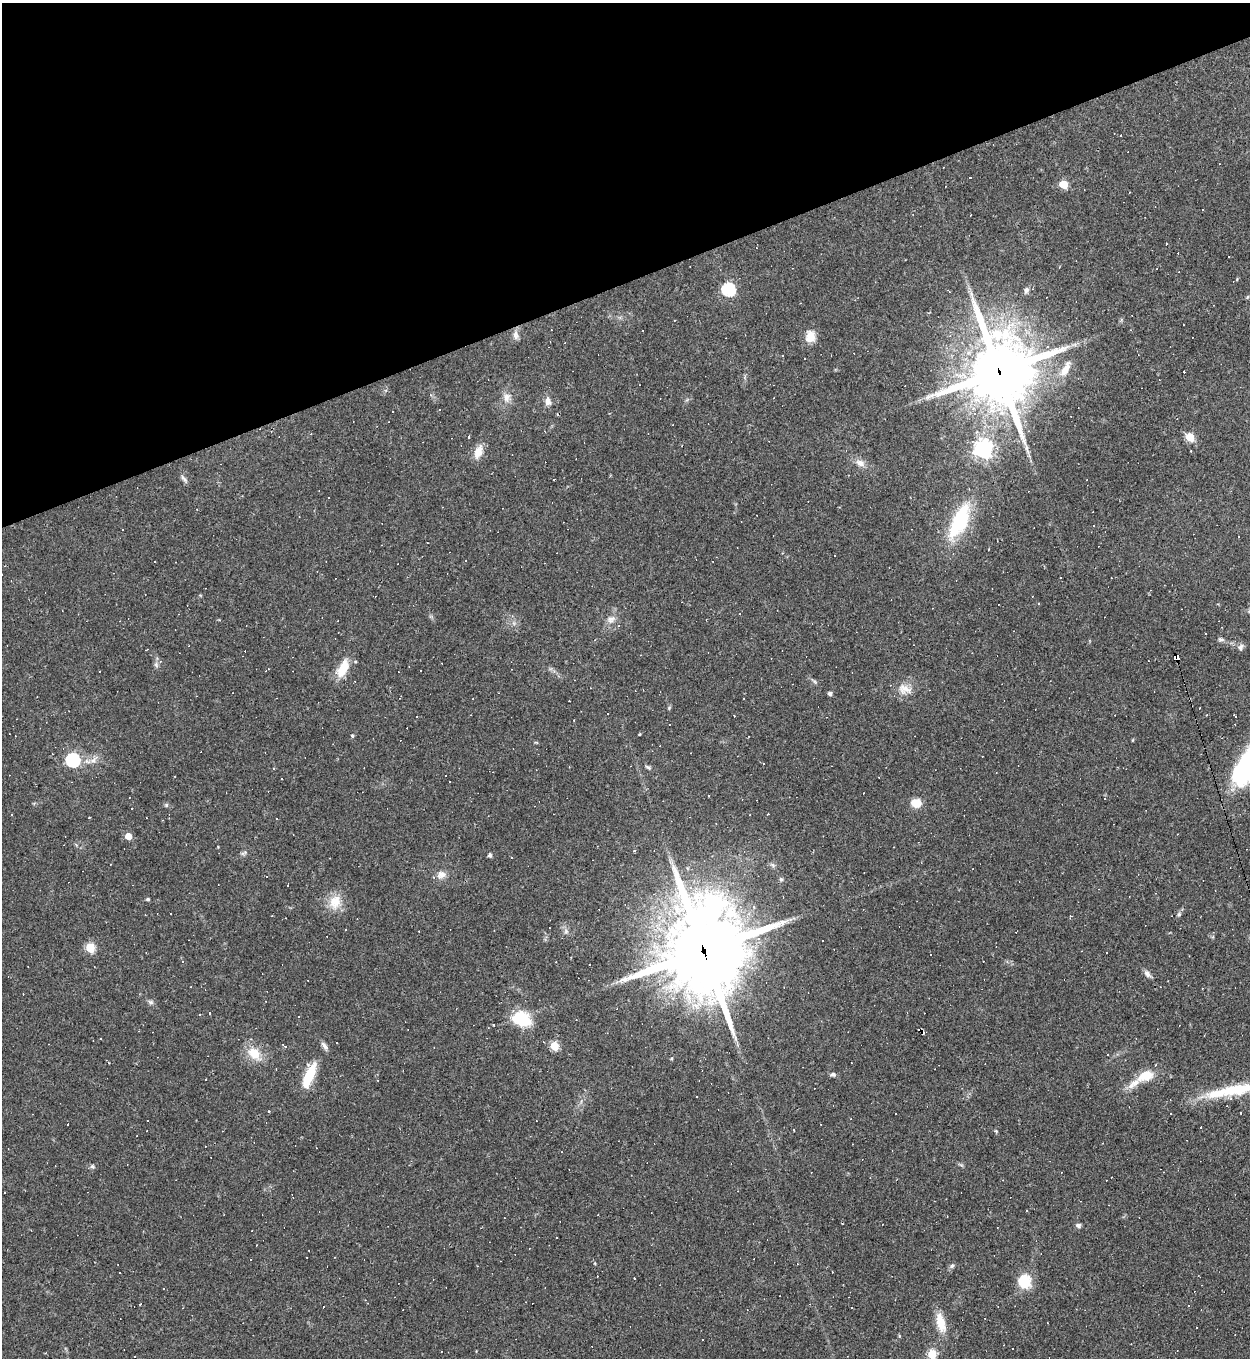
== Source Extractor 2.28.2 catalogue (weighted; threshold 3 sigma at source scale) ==
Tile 3 of 4 x 4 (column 3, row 1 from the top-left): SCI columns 2640-3887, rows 4067-5422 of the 5406 x 5422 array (HDU 1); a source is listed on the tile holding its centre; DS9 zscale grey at full resolution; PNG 1252 x 1360 px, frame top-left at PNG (2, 3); no overlay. Shown black and unused: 21% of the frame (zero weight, under 2 of 3 exposures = <1% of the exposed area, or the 3 px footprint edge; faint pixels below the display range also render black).
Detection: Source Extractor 2.28.2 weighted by HDU 2 'WHT'; one run over the whole footprint, this tile lists its part. Background 0.0453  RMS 0.005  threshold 0.0224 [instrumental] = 3 sigma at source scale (4.5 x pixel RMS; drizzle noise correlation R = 1.50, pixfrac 1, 0.05/0.05 arcsec/px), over >= 5 px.
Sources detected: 234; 104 cosmic-ray / hot-pixel residue — not listed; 2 inside a brighter listed object's ellipse — not listed separately; the other 128 listed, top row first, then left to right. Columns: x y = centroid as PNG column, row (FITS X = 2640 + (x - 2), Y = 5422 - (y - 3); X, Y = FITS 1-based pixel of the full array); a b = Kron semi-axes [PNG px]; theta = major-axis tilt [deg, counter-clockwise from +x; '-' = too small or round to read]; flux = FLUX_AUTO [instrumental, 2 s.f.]
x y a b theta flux
1120 135 3 3 - 1.7
1063 184 5 5 - 18
1084 190 3 2 - 0.4
728 289 6 6 - 72
1027 290 8 6 63 1.8
949 291 4 2 - 0.42
1247 297 5 3 - 0.52
1183 325 3 2 - 0.5
516 335 13 7 -77 2.3
810 337 15 12 77 6.2
782 355 3 2 - 0.86
805 358 2 2 - 0.5
1065 369 25 9 63 6.1
999 371 25 22 -77 3200
1184 372 3 3 - 3.4
507 398 15 10 89 4.2
548 401 9 7 -82 3.1
439 410 3 3 - 0.86
392 412 3 3 - 1.1
974 413 5 3 - 0.67
976 432 5 4 - 0.96
468 437 3 3 - 23
1190 437 6 5 - 18
983 449 7 7 - 270
1191 451 2 2 - 0.36
478 452 19 10 69 5.5
860 463 15 9 -24 3.8
184 479 14 4 -51 1.5
554 479 2 2 - 0.49
328 498 3 3 - 1.2
959 522 51 18 64 34
989 549 3 2 - 0.3
834 555 3 2 - 0.51
466 561 2 2 - 0.32
512 616 4 4 - 0.56
611 619 13 10 11 3.2
1221 639 9 5 -8 1.2
1240 647 10 7 68 1.7
147 649 3 2 - 0.32
1177 657 6 4 -76 97
156 665 8 6 -88 1.4
343 668 21 10 64 12
268 669 5 2 - 0.83
814 681 7 4 -45 0.86
904 689 19 14 -13 6.1
830 693 4 4 - 1.5
669 708 6 4 58 0.57
734 715 3 2 - 0.53
1206 715 3 2 - 0.35
1235 716 4 3 - 2.4
639 734 3 2 - 0.6
352 736 4 4 - 0.8
1133 740 5 3 - 0.38
536 742 6 3 -19 0.48
73 760 6 6 - 95
93 760 10 8 29 3
763 764 3 3 - 1.4
648 767 8 5 -24 1
446 775 3 3 - 11
282 779 3 3 - 0.61
450 781 3 3 - 1.8
708 796 2 2 - 0.38
1105 799 3 3 - 0.47
916 803 8 7 - 9.3
166 805 6 5 - 0.76
11 814 3 2 - 0.44
750 815 3 2 - 0.33
89 817 2 2 - 0.44
128 836 5 4 - 8.1
76 844 5 4 - 0.9
634 851 4 3 - 0.45
244 852 10 5 35 1.4
490 855 5 4 - 1.1
772 865 8 6 -22 1.2
441 874 11 9 13 3.4
781 879 6 5 - 0.81
288 885 3 2 - 0.77
148 899 4 4 - 0.95
335 902 21 16 74 9.2
754 907 5 4 - 0.95
171 913 3 2 - 0.63
1178 914 6 4 64 0.95
1070 917 6 2 79 0.5
566 931 7 6 - 1.4
90 948 5 5 - 28
704 950 35 28 -81 5400
183 962 4 3 - 0.57
590 965 3 3 - 3.7
1147 974 11 6 -46 2.1
151 1002 8 6 -17 1.2
200 1014 3 2 - 0.42
521 1019 20 14 -20 20
576 1020 3 2 - 0.32
493 1025 3 3 - 0.41
923 1032 4 3 - 11
101 1038 3 3 - 1.2
324 1046 12 5 -55 1.9
554 1046 5 5 - 22
285 1047 5 4 - 0.67
254 1053 14 10 -41 11
1107 1054 3 2 - 0.37
672 1058 5 3 - 0.49
833 1074 8 6 -4 1.3
309 1076 28 9 67 16
1145 1076 15 9 21 11
1133 1084 23 8 39 6
1236 1089 69 14 10 29
697 1097 3 3 - 4.1
269 1111 4 3 - 0.42
147 1121 3 2 - 0.7
996 1131 6 3 -44 0.6
92 1166 7 6 - 1.1
4 1192 3 2 - 0.44
1078 1225 6 5 - 1.5
557 1238 3 2 - 0.55
335 1257 3 2 - 0.28
952 1266 8 5 49 1.1
832 1272 2 2 - 0.29
597 1276 2 2 - 0.45
634 1278 3 3 - 1.1
1025 1282 14 12 -75 14
140 1304 3 3 - 1.1
1188 1305 3 3 - 0.53
941 1323 24 9 -74 9.5
1196 1328 3 3 - 0.64
899 1336 4 4 - 0.49
702 1339 3 2 - 0.4
932 1354 5 5 - 26
Overlapping masked pixels (flux is a lower limit): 4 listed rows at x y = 999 371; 1177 657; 704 950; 923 1032
Isophote crosses this tile's border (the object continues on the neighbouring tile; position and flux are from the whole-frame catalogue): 2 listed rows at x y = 1236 1089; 932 1354
Unlisted compact peaks at least as high as the median listed source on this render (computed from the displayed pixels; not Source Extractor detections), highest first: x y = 961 1165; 1237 279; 218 847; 595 1263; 1121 320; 200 595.